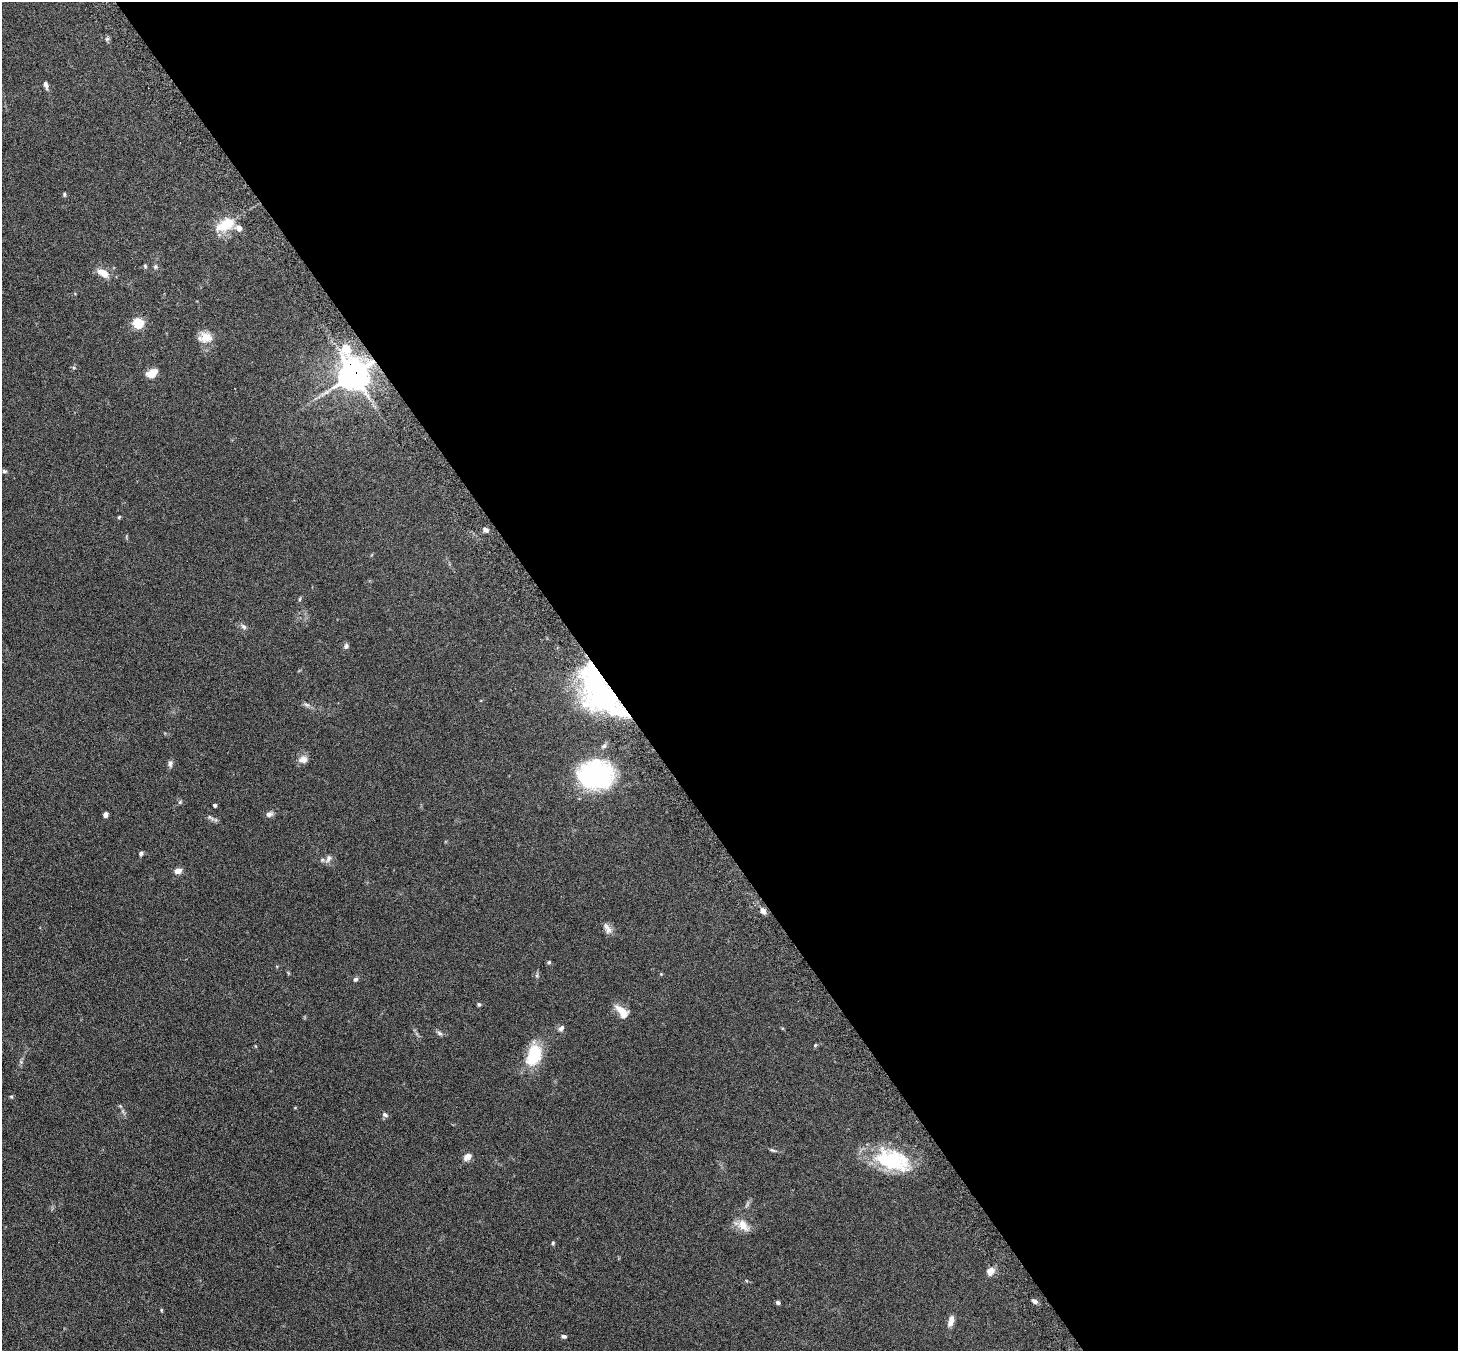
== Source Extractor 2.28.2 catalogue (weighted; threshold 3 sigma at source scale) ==
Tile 8 of 4 x 4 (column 4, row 2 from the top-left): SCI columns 4421-5876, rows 2889-4237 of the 5927 x 5916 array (HDU 1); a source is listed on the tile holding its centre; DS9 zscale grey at full resolution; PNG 1460 x 1353 px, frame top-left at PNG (2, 2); no overlay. Shown black and unused: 59% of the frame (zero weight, under 3 of 6 exposures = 4% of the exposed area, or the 3 px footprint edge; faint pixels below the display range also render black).
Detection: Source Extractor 2.28.2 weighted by HDU 2 'WHT'; one run over the whole footprint, this tile lists its part. Background 0.12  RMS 0.0045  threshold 0.0185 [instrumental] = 3 sigma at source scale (4.09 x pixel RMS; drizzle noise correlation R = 1.36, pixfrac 0.8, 0.05/0.05 arcsec/px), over >= 5 px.
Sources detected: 66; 3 inside a brighter object's white glare — not listed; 4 inside a brighter listed object's ellipse — not listed separately; the other 59 listed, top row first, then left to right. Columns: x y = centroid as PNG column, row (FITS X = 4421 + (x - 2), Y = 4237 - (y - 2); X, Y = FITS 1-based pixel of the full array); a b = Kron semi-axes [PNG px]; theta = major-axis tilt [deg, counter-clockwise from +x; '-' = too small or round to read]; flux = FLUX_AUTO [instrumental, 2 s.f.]
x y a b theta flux
107 39 6 5 - 0.72
46 85 10 5 -74 1.3
64 194 6 4 89 0.51
225 225 28 15 28 9.8
145 266 5 4 - 0.53
155 267 6 6 - 0.77
103 273 16 9 -31 4.5
138 323 5 5 - 34
205 337 18 14 -5 4.6
346 348 9 6 89 14
152 373 14 9 30 3.6
353 374 9 8 - 830
4 471 7 5 -15 0.71
119 517 5 4 - 0.45
485 530 6 5 - 1.2
300 599 6 4 88 0.46
244 627 8 6 -44 1.1
346 646 8 6 56 0.98
596 686 61 21 -66 59
307 705 10 6 -29 1.1
303 760 11 8 4 2.7
170 763 8 6 86 1.2
597 773 37 28 -41 50
180 802 6 5 - 0.59
215 805 4 3 - 0.83
269 814 9 7 23 1.5
105 815 5 4 - 1.8
210 818 13 5 -30 1
141 854 5 5 - 0.85
328 858 11 7 71 1.6
178 871 9 6 12 2.1
763 911 8 6 -55 1.8
607 928 17 7 -59 2.1
549 962 5 5 - 0.5
661 974 4 4 - 0.32
537 975 6 5 - 0.65
355 979 6 5 - 0.87
479 1004 5 4 - 0.61
621 1010 18 7 -30 4.1
561 1028 9 6 52 1.3
440 1033 8 5 -28 0.95
815 1045 5 4 - 0.45
255 1046 5 3 - 0.3
534 1055 22 14 71 17
21 1062 6 4 -46 0.6
11 1096 6 4 -1 0.46
120 1106 6 4 -46 0.51
385 1115 8 6 -29 0.97
773 1150 9 4 -18 0.69
467 1157 11 8 36 2.2
892 1160 44 23 -19 27
743 1225 18 10 -43 4.7
553 1243 5 4 - 0.51
990 1271 9 7 52 3.2
1035 1301 6 5 - 1.4
778 1302 5 4 - 0.9
161 1310 5 3 - 0.38
951 1321 14 6 75 2.6
564 1336 7 5 -16 0.83
Overlapping masked pixels (flux is a lower limit): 2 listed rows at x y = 353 374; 596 686